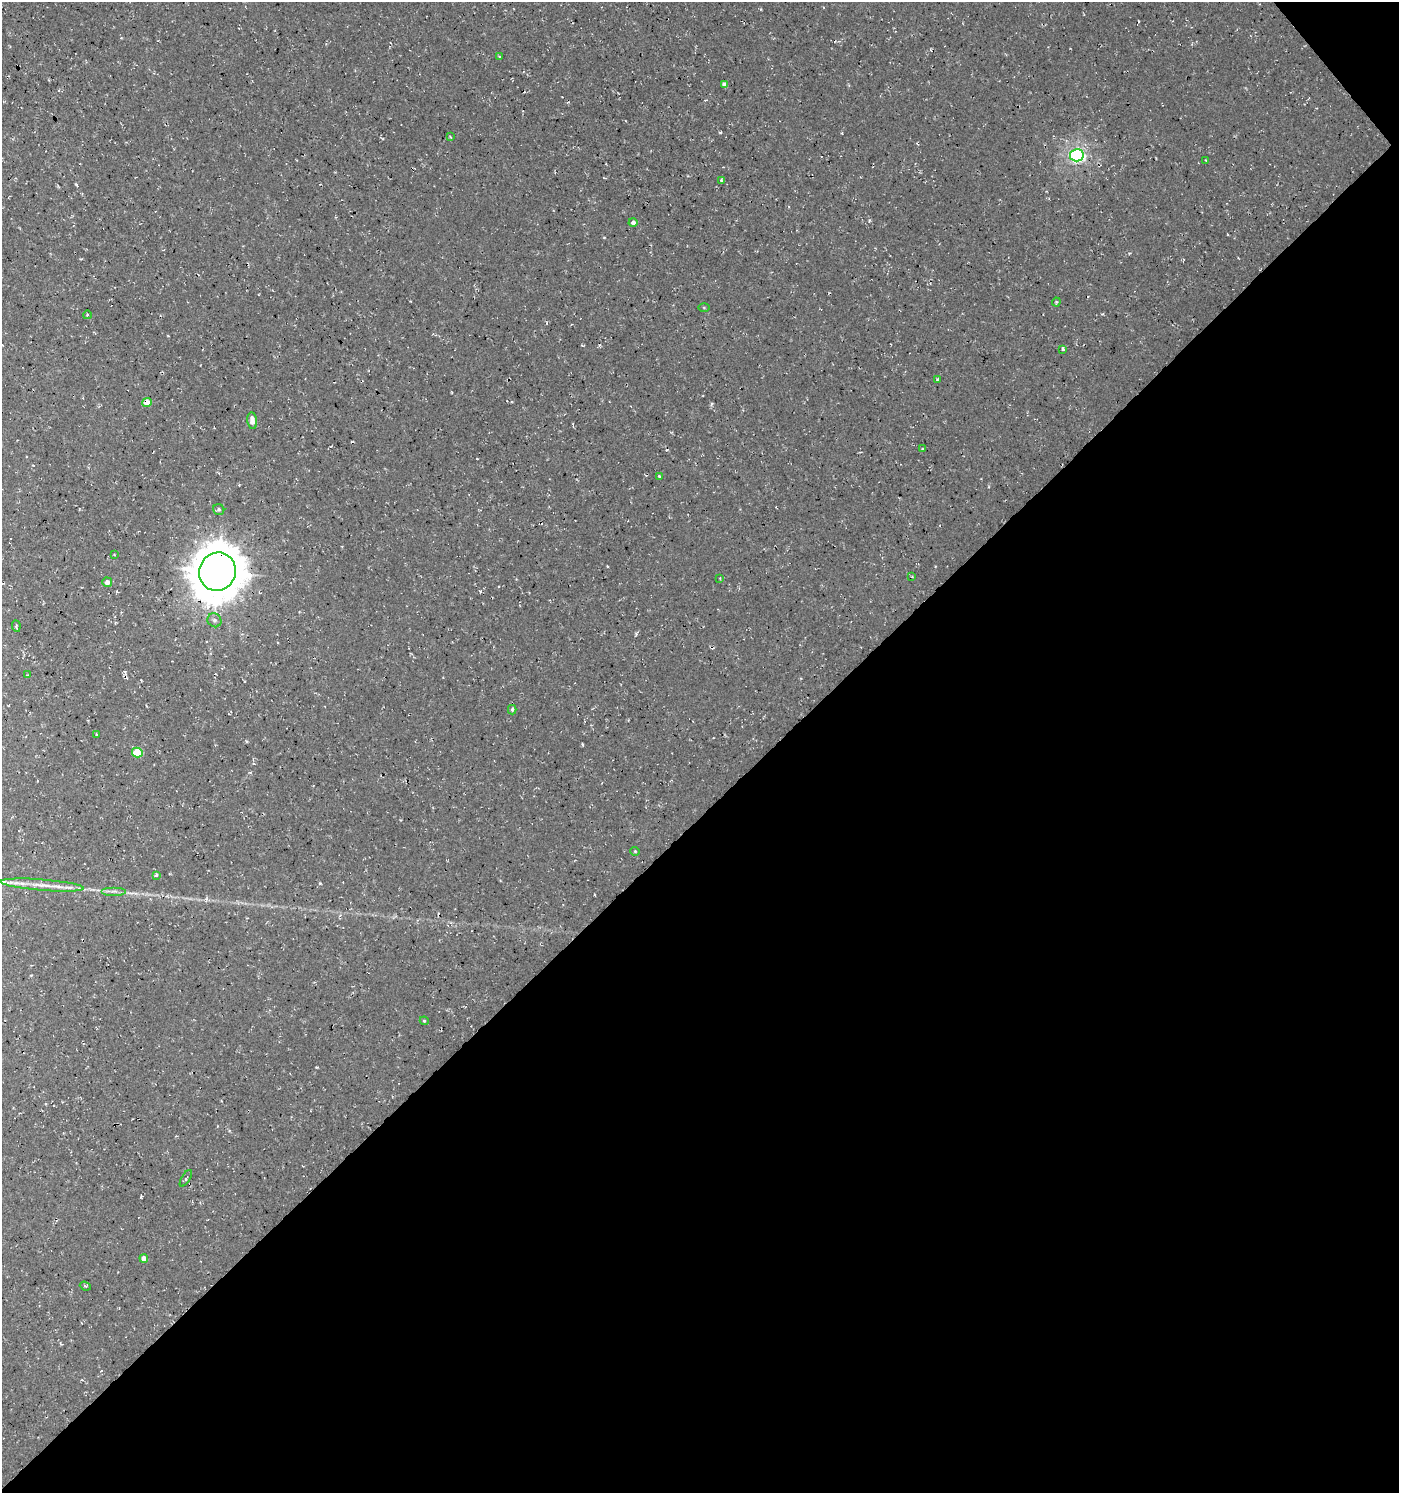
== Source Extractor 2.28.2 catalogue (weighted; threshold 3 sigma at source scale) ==
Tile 12 of 4 x 4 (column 4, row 3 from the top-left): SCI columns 4378-5774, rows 1545-3035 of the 6024 x 6064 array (HDU 1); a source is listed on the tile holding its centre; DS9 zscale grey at full resolution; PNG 1401 x 1495 px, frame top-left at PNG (2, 2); each listed source drawn as its Kron ellipse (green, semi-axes under 4 px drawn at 4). Shown black and unused: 46% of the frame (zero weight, under 3 of 4 exposures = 5% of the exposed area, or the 3 px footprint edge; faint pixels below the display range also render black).
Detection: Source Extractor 2.28.2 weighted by HDU 2 'WHT'; one run over the whole footprint, this tile lists its part. Background 5.99e-04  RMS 0.0029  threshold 0.0132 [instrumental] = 3 sigma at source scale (4.5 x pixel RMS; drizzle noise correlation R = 1.50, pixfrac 1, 0.0396/0.0396 arcsec/px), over >= 5 px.
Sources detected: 40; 3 cosmic-ray / hot-pixel residue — neither listed nor drawn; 1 inside a brighter listed object's ellipse — not listed separately; the other 36 listed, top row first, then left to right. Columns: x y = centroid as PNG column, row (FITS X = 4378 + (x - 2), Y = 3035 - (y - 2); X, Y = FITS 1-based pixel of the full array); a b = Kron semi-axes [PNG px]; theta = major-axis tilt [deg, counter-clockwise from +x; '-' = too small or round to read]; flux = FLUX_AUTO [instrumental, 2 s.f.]
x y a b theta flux
499 57 4 3 - 0.37
724 84 4 4 - 1.2
450 137 4 3 - 0.33
1077 155 7 6 - 73
1205 160 3 2 - 0.25
721 180 4 4 - 0.4
633 222 4 4 - 0.92
1056 302 4 4 - 0.36
704 307 6 4 -1 0.33
87 315 4 3 - 0.25
1062 349 3 3 - 0.5
937 380 4 3 - 0.28
147 402 4 4 - 3.7
252 421 8 5 -83 2.4
922 449 4 4 - 0.28
659 476 4 3 - 0.35
219 510 6 5 - 0.66
114 554 3 2 - 0.26
217 572 19 18 - 1000
912 577 3 2 - 0.24
720 578 3 3 - 0.22
107 582 5 4 - 1.9
214 620 7 6 - 0.88
16 626 6 2 -84 0.52
28 675 4 2 - 0.3
512 710 4 4 - 0.59
96 734 3 3 - 0.3
137 752 5 5 - 9.4
635 851 4 4 - 0.35
156 875 4 3 - 0.39
42 885 42 5 -5 4.7
114 891 12 2 0 0.81
424 1021 4 4 - 0.35
186 1178 9 3 58 0.51
144 1258 4 4 - 2
85 1286 5 3 - 0.43
Overlapping masked pixels (flux is a lower limit): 2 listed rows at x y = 147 402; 217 572
Unlisted compact peaks at least as high as the median listed source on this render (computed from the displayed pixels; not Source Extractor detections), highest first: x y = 320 883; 141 1197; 720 132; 76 184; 317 1067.